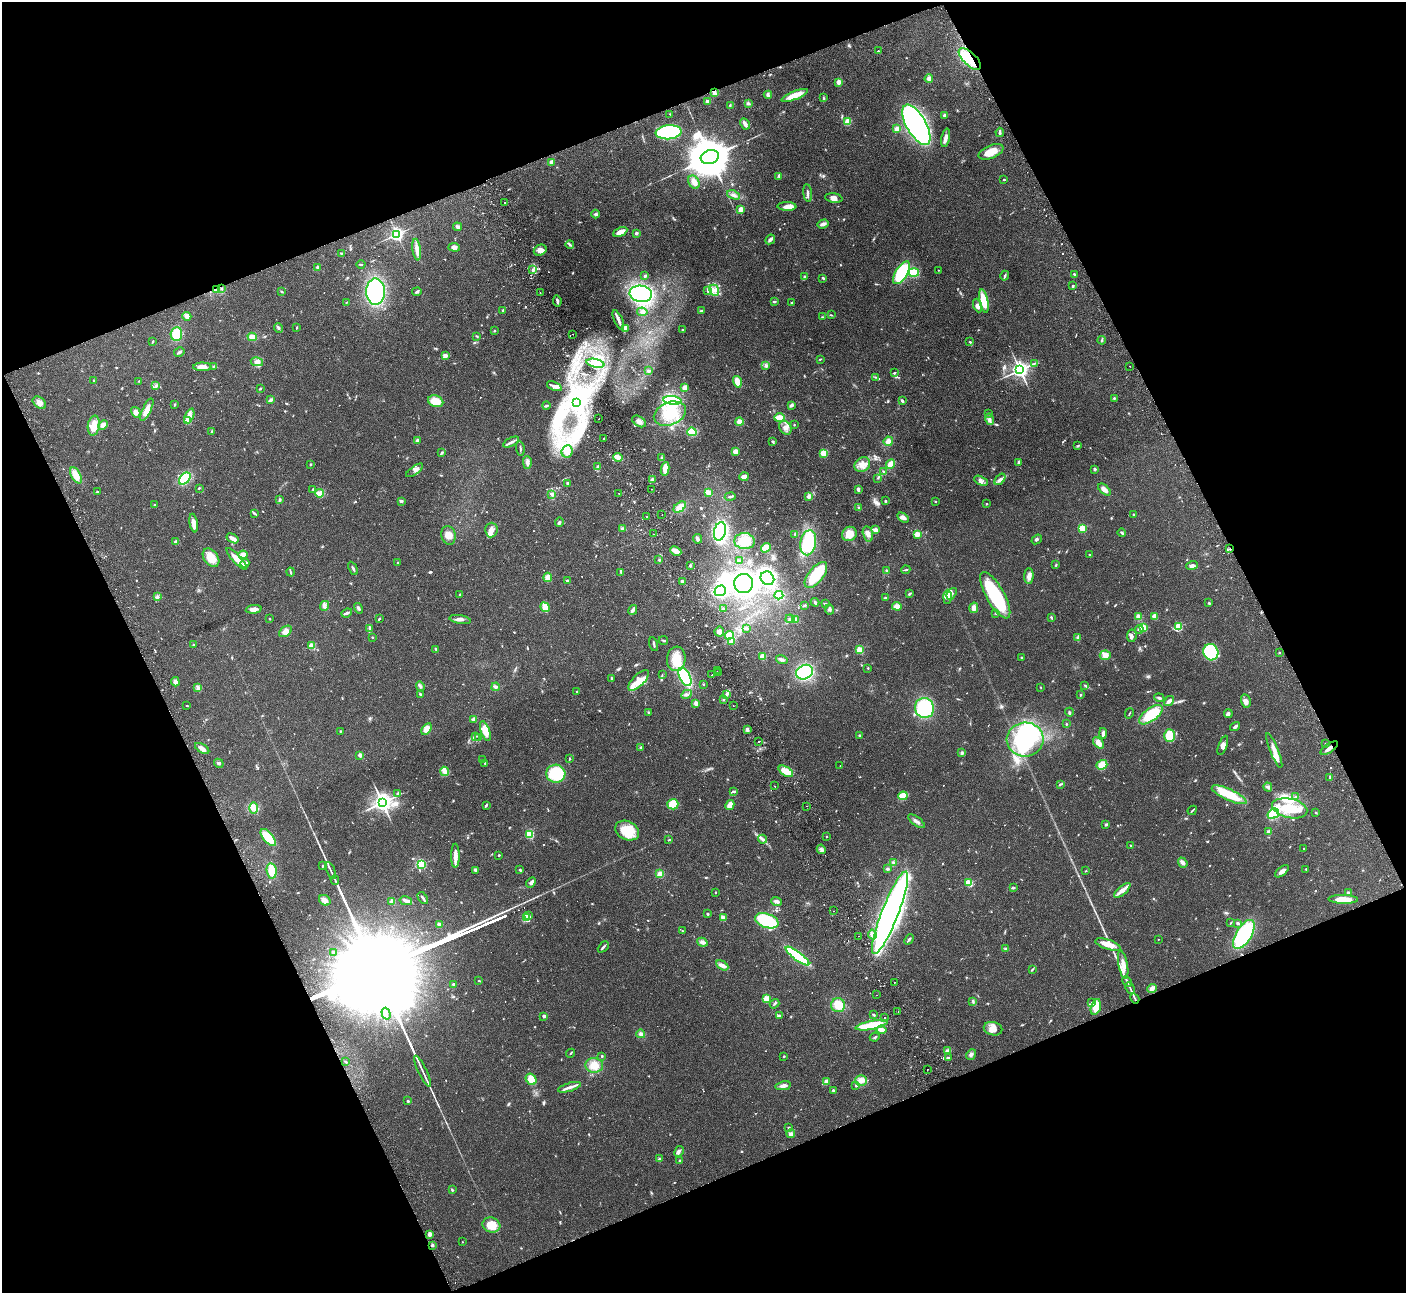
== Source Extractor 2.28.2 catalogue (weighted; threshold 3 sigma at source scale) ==
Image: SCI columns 54-5669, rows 186-5346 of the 5725 x 5660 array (HDU 1 of 3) = the unmasked area's bounding box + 8 px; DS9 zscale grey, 4 x 4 block average (1 PNG px = mean of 4 x 4 image px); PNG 1408 x 1295 px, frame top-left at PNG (2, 2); each listed source drawn as its Kron ellipse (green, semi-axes under 4 px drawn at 4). Shown black and unused: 43% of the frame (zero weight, under 2 of 3 exposures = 3% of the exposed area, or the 3 px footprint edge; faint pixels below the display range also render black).
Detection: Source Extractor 2.28.2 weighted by HDU 2 'WHT'. Background 0.103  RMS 0.0083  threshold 0.0371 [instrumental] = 3 sigma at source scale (4.5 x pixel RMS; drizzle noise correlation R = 1.50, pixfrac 1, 0.05/0.05 arcsec/px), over >= 5 px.
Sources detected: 962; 4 too faint to see at this stretch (4 x 4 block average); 9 inside a brighter object's white glare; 11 cosmic-ray / hot-pixel residue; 1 long thin detection or spike segment (spike, bleed or trail) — neither listed nor drawn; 15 coinciding with a brighter row at this scale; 45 inside a brighter listed object's ellipse — not listed separately; of the other 877, all 500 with FLUX_AUTO >= 3.33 (the completeness limit of this list) listed and drawn (377 fainter detections not listed), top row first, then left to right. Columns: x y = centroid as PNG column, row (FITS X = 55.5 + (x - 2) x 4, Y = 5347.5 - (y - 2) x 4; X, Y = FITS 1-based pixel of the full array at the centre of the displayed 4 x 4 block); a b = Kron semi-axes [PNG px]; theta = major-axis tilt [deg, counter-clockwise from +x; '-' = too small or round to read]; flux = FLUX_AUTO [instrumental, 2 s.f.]
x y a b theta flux
878 51 2 2 - 7.8
970 59 14 6 -44 170
929 79 4 3 - 20
839 82 3 2 - 24
714 93 4 2 - 28
768 95 4 3 - 12
795 95 14 4 22 77
823 98 3 2 - 3.8
707 102 2 2 - 65
748 103 3 2 - 5.8
730 105 3 2 - 4.9
670 114 2 2 - 4.4
945 115 3 3 - 7.9
848 121 3 2 - 81
745 124 6 2 -61 23
916 125 22 10 -60 2400
897 129 3 3 - 37
669 132 13 7 6 510
1000 132 4 3 - 8.8
946 138 9 3 78 24
991 152 13 6 23 71
710 157 9 7 17 28000
551 162 3 3 - 8.6
779 176 3 2 - 6.3
1004 179 2 2 - 3.9
694 182 7 5 -61 28
808 193 9 2 -84 13
734 195 7 3 -22 16
834 198 9 4 -8 24
505 203 2 2 - 49
787 206 9 4 -2 35
741 209 3 3 - 29
596 214 4 4 - 9.9
823 224 6 3 18 20
457 227 4 3 - 11
620 232 7 3 27 42
636 233 2 2 - 41
397 234 2 2 - 1600
770 239 5 3 - 18
570 244 4 3 - 8
454 247 5 4 - 17
417 250 11 3 -81 32
540 250 7 5 28 29
341 253 2 2 - 3.6
361 264 4 2 - 4.4
318 267 2 2 - 47
532 270 4 2 - 6.2
938 270 2 2 - 5.3
914 272 5 4 - 95
902 273 13 6 59 350
1074 274 2 2 - 19
645 276 2 2 - 7.7
1005 276 5 2 - 6.6
805 277 2 2 - 3.4
823 278 3 2 - 7.9
1073 286 3 2 - 5.5
216 289 4 2 - 8.9
222 289 3 2 - 4.7
708 290 3 2 - 5.4
714 290 5 4 - 25
281 292 3 2 - 3.9
375 292 13 9 -89 580
417 292 4 2 - 11
540 292 2 2 - 3.8
641 294 11 8 -9 610
557 301 5 2 - 13
774 301 3 2 - 7.8
984 301 12 4 -78 110
347 302 3 2 - 3.3
792 303 2 2 - 7.5
978 306 7 4 -68 20
503 310 2 2 - 6.3
701 311 3 2 - 4
642 312 5 3 - 14
831 315 3 2 - 4.7
187 316 4 4 - 28
822 317 2 2 - 3.5
618 320 11 3 -66 21
278 328 5 3 - 8.2
296 328 3 2 - 3.7
625 328 3 2 - 40
683 330 2 2 - 7
494 331 2 2 - 18
176 334 7 5 85 100
572 334 2 2 - 4.6
477 336 3 2 - 3.9
252 337 4 4 - 32
1102 340 4 3 - 6.4
152 342 3 2 - 6.3
970 342 2 2 - 5.4
179 352 5 3 - 10
445 355 3 3 - 9.2
820 359 3 2 - 4.3
257 362 6 4 -11 20
595 363 9 3 -14 29
1035 363 3 2 - 5.2
765 365 4 2 - 4.9
214 366 4 2 - 4.2
1130 366 2 2 - 32
202 367 9 4 1 36
1020 370 3 3 - 2500
648 371 2 2 - 20
894 373 3 2 - 4.8
876 377 3 2 - 4.2
94 381 3 2 - 5.1
139 381 2 2 - 3.6
737 382 6 3 -73 63
156 386 2 2 - 5
554 386 8 3 -22 25
685 387 4 3 - 29
260 389 3 2 - 4.5
1114 398 2 2 - 7.2
270 400 4 3 - 12
672 400 9 4 -6 260
436 401 8 5 -20 81
902 401 4 2 - 8.6
577 402 2 2 - 7.9
39 403 7 5 -38 26
175 405 3 2 - 4.1
791 405 4 3 - 11
546 406 4 2 - 7.3
147 410 12 4 65 49
136 412 6 4 -60 25
988 413 3 2 - 4.2
670 414 17 11 22 140
189 416 8 4 67 29
780 418 5 3 - 94
599 419 2 2 - 5.1
989 419 6 3 -77 17
187 420 2 2 - 160
639 421 7 5 -34 25
739 422 4 4 - 31
103 425 5 4 - 27
794 425 2 2 - 3.5
94 426 10 6 80 71
785 428 7 5 -56 25
212 431 3 2 - 4.1
692 432 5 3 - 150
604 438 2 2 - 11
417 440 3 2 - 15
773 441 3 2 - 5.1
888 441 5 4 - 25
511 442 9 2 27 15
1078 446 3 2 - 3.8
520 448 7 2 -84 7.2
567 451 6 5 - 36
735 451 4 3 - 28
442 452 4 2 - 5.4
824 453 4 3 - 76
618 457 5 2 - 63
662 458 3 2 - 4.3
527 462 6 4 -90 15
1019 462 3 3 - 11
311 464 3 2 - 4.1
891 464 5 3 - 39
862 465 8 7 - 38
597 466 3 2 - 4.5
665 469 7 4 82 45
1095 469 3 3 - 6.3
415 470 10 3 36 17
883 471 3 2 - 4.4
76 475 9 4 -61 55
744 477 5 4 - 24
878 478 2 2 - 3.5
185 479 7 5 48 190
1000 479 7 3 50 16
652 480 2 2 - 100
981 481 7 3 -28 14
568 483 3 2 - 9.4
199 488 2 2 - 5.7
313 489 2 2 - 4.8
651 489 2 2 - 5.9
858 489 4 3 - 11
1104 490 7 4 -43 25
97 492 2 2 - 4.7
708 492 2 2 - 180
320 493 4 2 - 45
619 493 2 2 - 9.8
552 495 3 3 - 7.3
730 496 5 2 - 8.3
809 496 2 2 - 79
280 500 3 2 - 8.8
402 501 3 2 - 4.4
885 501 2 2 - 19
935 501 2 2 - 6.4
987 504 2 2 - 5.3
155 505 2 2 - 5.6
680 507 7 4 37 47
859 508 3 2 - 5.3
255 513 3 2 - 4.7
1134 514 2 2 - 12
662 515 2 2 - 3.9
647 516 2 2 - 3.7
903 518 6 3 -31 21
559 522 5 2 - 11
194 523 9 4 -80 33
622 528 2 2 - 3.9
1082 528 2 2 - 280
491 530 7 6 - 27
876 530 4 3 - 23
720 531 9 6 75 620
1122 533 4 2 - 8
653 534 2 2 - 4.9
795 534 3 2 - 4.1
849 534 8 7 - 71
868 534 8 5 -76 27
917 534 2 2 - 200
448 535 9 7 -78 38
232 538 6 3 -31 31
697 539 5 3 - 12
1037 539 5 3 - 8.1
745 541 10 8 -5 89
176 542 3 3 - 14
808 543 12 8 79 320
766 548 5 4 - 53
1230 549 2 2 - 5
676 551 6 3 -25 59
243 555 4 4 - 30
1090 555 2 2 - 6.5
211 558 10 7 -53 80
237 559 14 4 -47 54
659 560 3 2 - 4.1
739 561 3 3 - 5.4
397 562 2 2 - 3.7
245 563 4 3 - 11
690 565 2 2 - 10
1056 565 4 2 - 4.4
1192 566 6 4 19 17
353 568 7 2 -62 11
906 570 4 2 - 5.5
887 571 4 3 - 7.6
291 572 4 2 - 5.3
621 572 2 2 - 3.7
816 575 15 7 51 180
1029 576 8 4 89 24
548 577 5 4 - 36
767 578 7 6 - 470
567 581 3 2 - 8.2
682 581 3 2 - 8.2
744 584 9 9 - 740
720 591 6 5 - 390
909 594 3 2 - 7.1
952 594 6 3 53 12
460 595 3 2 - 5.2
779 595 4 3 - 130
995 595 26 9 -61 360
157 597 4 3 - 9.2
947 597 7 4 89 23
885 598 2 2 - 5.7
815 602 4 3 - 7
1209 603 3 2 - 5.3
826 604 3 2 - 5
805 605 3 2 - 7
324 606 5 4 - 15
897 606 5 4 - 28
545 607 5 3 - 62
359 608 5 2 - 10
974 608 5 3 - 27
253 609 8 3 6 32
723 609 3 3 - 8.3
633 610 5 2 - 25
830 610 5 3 - 13
347 613 5 2 - 18
996 613 3 2 - 4.1
1051 617 3 2 - 5.5
1139 617 4 3 - 17
1155 617 4 3 - 50
269 619 2 2 - 11
379 619 3 2 - 5.4
460 619 11 3 -9 20
790 619 4 3 - 10
795 619 4 3 - 12
1143 627 2 2 - 280
1178 627 2 2 - 350
747 628 2 2 - 3.7
370 629 3 3 - 8.6
1139 629 4 2 - 7.5
285 631 7 4 37 26
719 632 5 5 - 21
729 635 5 4 - 58
1132 636 6 4 80 15
372 637 2 2 - 3.9
1078 638 4 3 - 15
663 640 4 2 - 5.4
732 642 3 3 - 36
654 644 7 2 -76 8.1
194 645 2 2 - 7.8
312 646 2 2 - 230
436 649 3 2 - 10
860 650 2 2 - 280
1211 652 8 7 - 290
1279 653 2 2 - 12
1105 655 5 5 - 34
763 657 3 3 - 53
1021 658 2 2 - 12
676 659 12 9 82 91
782 659 6 2 -17 17
868 668 3 2 - 3.5
717 671 2 2 - 6
719 672 2 2 - 5.7
805 672 9 7 29 380
712 674 2 2 - 5
662 675 3 2 - 3.4
685 677 10 5 -62 390
612 678 3 2 - 4.8
639 680 13 6 44 66
175 682 4 4 - 18
703 684 2 2 - 5.6
1084 685 3 2 - 4.4
420 686 5 3 - 9.8
198 687 3 2 - 5.9
496 687 4 3 - 10
1041 687 2 2 - 3.5
577 692 2 2 - 5.3
420 694 4 2 - 4.7
686 694 5 3 - 12
1081 694 2 2 - 3.4
726 695 4 2 - 9.6
1159 698 5 2 - 9.4
723 699 3 2 - 4.2
1169 701 5 2 - 26
1246 701 7 5 -76 24
696 703 2 2 - 85
187 706 2 2 - 3.9
733 706 2 2 - 3.5
925 708 10 9 - 340
648 712 2 2 - 3.6
1069 712 4 2 - 6.5
1129 713 5 2 - 3.9
1228 714 4 3 - 12
1151 715 14 6 37 140
474 719 2 2 - 64
1066 724 2 2 - 9.8
1235 726 5 2 - 12
426 729 6 4 57 41
747 729 4 2 - 11
340 731 2 2 - 8.2
485 731 10 4 -70 70
1103 733 5 2 - 20
475 736 3 2 - 3.7
859 736 2 2 - 26
1169 736 6 5 - 96
478 737 2 2 - 3.5
1025 739 18 17 - 550
759 742 2 2 - 13
1098 743 6 4 -47 39
1326 743 2 2 - 4
1223 745 10 3 71 20
202 748 8 3 -32 33
641 748 3 2 - 3.8
1329 748 10 2 35 26
1274 750 18 4 -68 47
962 753 4 2 - 7
360 755 2 2 - 68
569 759 3 2 - 3.5
482 760 2 2 - 3.3
219 763 5 2 - 7.7
485 763 2 2 - 4.7
1102 765 5 4 - 55
840 766 2 2 - 9.3
445 771 5 3 - 40
786 771 8 4 -32 69
556 774 9 9 - 280
1330 777 4 2 - 7
1060 784 4 2 - 5.4
775 786 2 2 - 8.2
1268 787 4 3 - 8.9
734 791 2 2 - 4.4
398 793 4 2 - 7.2
1229 795 19 5 -24 170
903 796 4 4 - 80
1296 797 3 2 - 5.7
382 802 3 3 - 3700
673 804 5 5 - 86
486 805 4 2 - 6.1
730 805 5 3 - 62
807 806 2 2 - 3.6
253 808 6 4 -90 21
1290 808 18 9 -13 150
1192 810 5 2 - 5.6
1316 813 3 2 - 4.5
1273 814 6 5 - 130
916 821 10 3 -38 16
1106 825 3 2 - 8.3
627 831 12 9 -26 120
1269 831 4 3 - 8.7
529 834 2 2 - 440
268 837 10 5 -50 130
826 837 2 2 - 7.1
763 839 4 2 - 11
669 840 3 2 - 4.5
1130 845 3 2 - 3.4
821 849 5 3 - 11
1304 849 2 2 - 12
499 855 2 2 - 5.4
455 856 12 3 -90 44
893 862 3 2 - 6.9
1183 863 5 4 - 17
422 864 2 2 - 480
323 866 2 2 - 12
887 869 3 3 - 6.3
1306 869 2 2 - 7.5
475 870 3 2 - 11
520 870 2 2 - 7.3
272 871 8 5 -81 74
331 871 9 2 -66 12
1086 871 2 2 - 4.2
1282 871 8 3 38 22
660 874 4 3 - 28
335 880 5 2 - 6.2
531 883 5 3 - 17
969 883 2 2 - 350
1014 888 3 2 - 4.4
1122 890 10 3 41 40
716 892 2 2 - 3.8
1348 892 3 2 - 5.7
423 898 7 2 -55 11
1343 899 15 4 -1 79
325 900 6 5 - 21
406 901 6 3 -14 13
777 901 5 3 - 14
392 902 2 2 - 110
834 911 2 2 - 5.5
890 913 44 8 69 2400
707 914 3 2 - 6.7
528 915 4 2 - 9.1
526 918 3 3 - 13
723 918 4 3 - 25
767 921 12 7 -18 290
1231 923 3 2 - 4.1
1237 923 4 2 - 7.5
439 925 2 2 - 64
682 931 2 2 - 6.3
872 934 5 3 - 16
1244 934 16 7 58 470
859 936 2 2 - 4.5
909 939 5 2 - 9
1158 939 2 2 - 4.4
702 942 5 3 - 15
1108 945 13 5 -18 65
603 947 6 2 45 9.8
1006 949 3 2 - 4.8
333 952 2 2 - 15
797 956 14 4 -37 490
722 965 7 3 -29 27
1123 965 14 4 -80 53
1032 969 3 2 - 5.3
479 981 3 2 - 3.4
1127 981 5 2 - 7.2
894 982 2 2 - 5.5
453 984 2 2 - 23
1130 988 6 2 -63 7.7
1152 988 5 4 - 23
876 995 2 2 - 3.8
1135 998 5 2 - 8.7
766 999 2 2 - 240
973 1001 3 2 - 5.7
1092 1003 3 2 - 5.2
774 1004 5 2 - 7
838 1005 7 7 - 70
1096 1007 8 5 75 73
898 1012 2 2 - 4.5
386 1014 6 2 -74 6.1
779 1015 2 2 - 8.9
874 1015 3 2 - 5.4
544 1016 2 2 - 40
884 1017 2 2 - 140
872 1025 16 4 11 170
993 1029 9 6 -14 37
882 1030 5 3 - 42
641 1034 4 3 - 11
875 1037 5 2 - 6.6
948 1051 3 2 - 22
571 1053 4 2 - 4.7
971 1054 6 4 53 14
602 1056 2 2 - 13
784 1056 2 2 - 13
948 1058 3 2 - 8.3
346 1062 2 2 - 4.1
594 1065 9 7 -5 55
927 1069 2 2 - 11
422 1071 17 2 -64 22
531 1079 6 5 - 65
861 1080 6 5 - 29
826 1082 3 3 - 16
783 1086 8 3 10 20
856 1086 2 2 - 10
569 1087 12 2 16 22
833 1090 2 2 - 8.7
408 1101 2 2 - 14
789 1127 2 2 - 6.7
791 1134 4 2 - 14
679 1151 5 3 - 12
659 1159 3 3 - 5.7
680 1160 2 2 - 8.5
452 1190 3 2 - 6.1
491 1225 9 7 -18 72
430 1234 3 3 - 18
462 1242 2 2 - 4.1
432 1245 2 2 - 41
Overlapping masked pixels (flux is a lower limit): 5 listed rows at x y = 970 59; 714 93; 216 289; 1230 549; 1329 748
Diffuse or blended objects may show on this block-average render without a row.